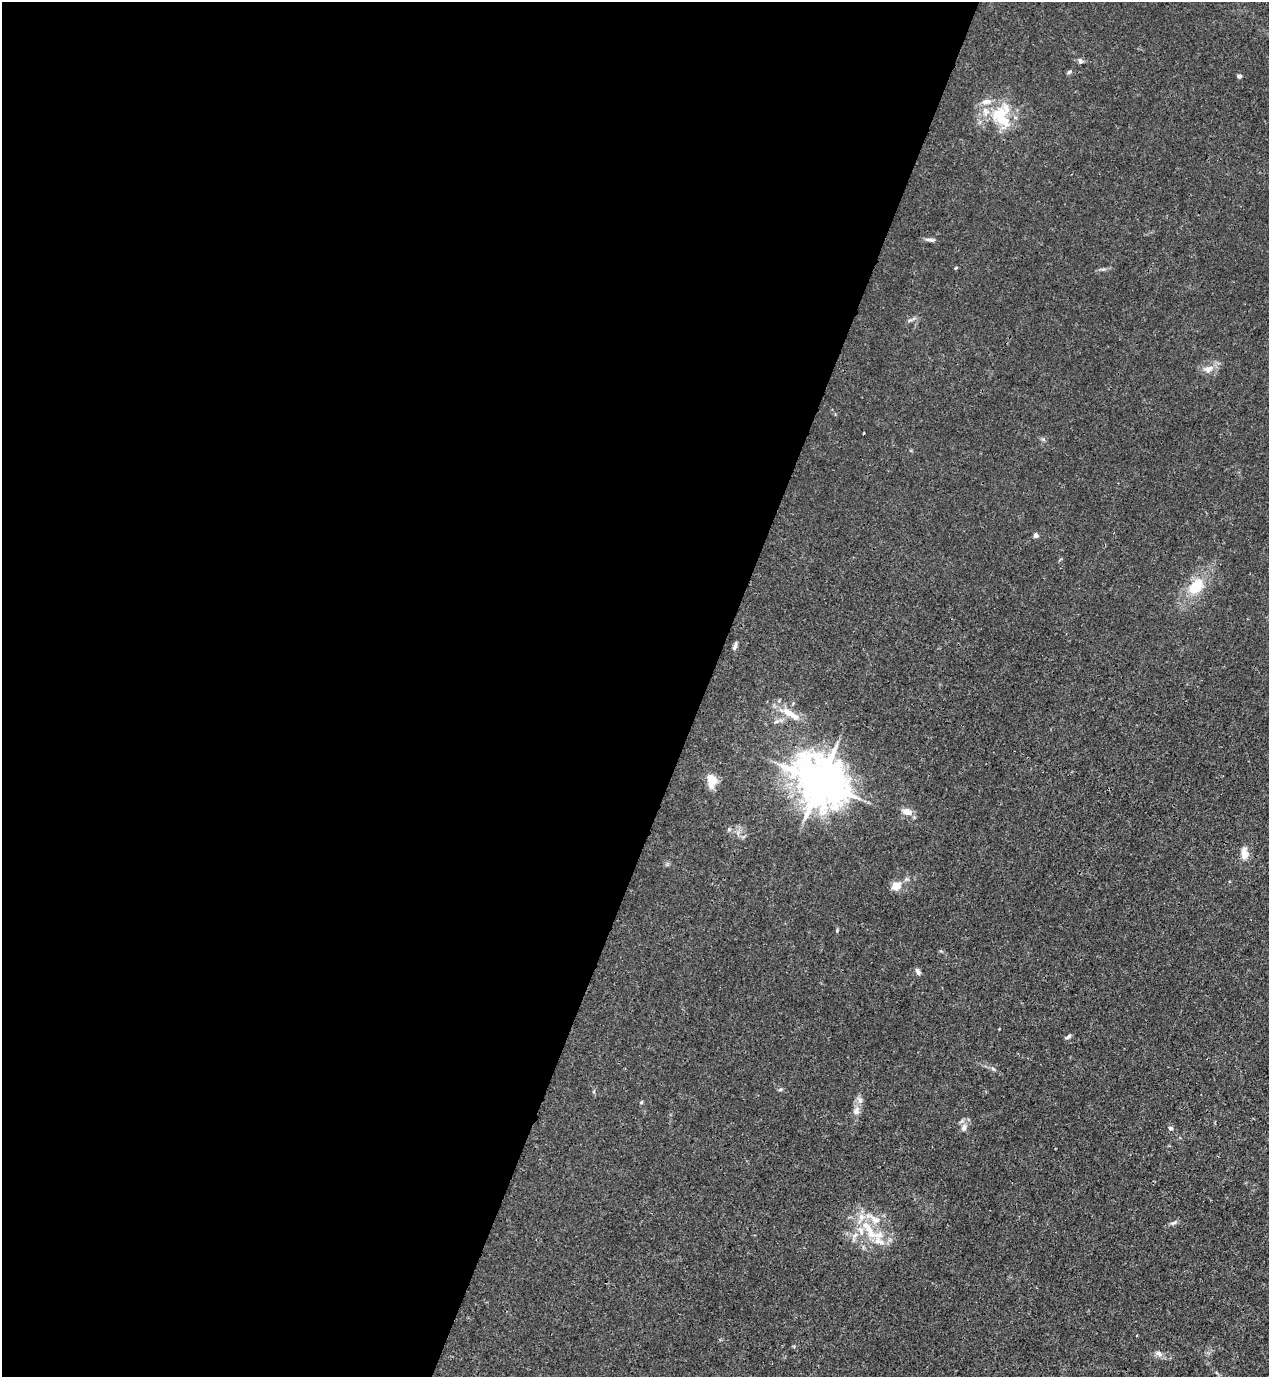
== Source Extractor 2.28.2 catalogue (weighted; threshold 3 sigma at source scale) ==
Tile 5 of 4 x 4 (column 1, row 2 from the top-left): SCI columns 230-1496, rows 2797-4171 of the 5650 x 5590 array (HDU 1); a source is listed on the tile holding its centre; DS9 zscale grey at full resolution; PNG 1271 x 1379 px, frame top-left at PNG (2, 2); no overlay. Shown black and unused: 56% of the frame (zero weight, under 3 of 4 exposures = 7% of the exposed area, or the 3 px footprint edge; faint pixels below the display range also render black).
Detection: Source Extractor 2.28.2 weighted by HDU 2 'WHT'; one run over the whole footprint, this tile lists its part. Background 0.0192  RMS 0.0026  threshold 0.0119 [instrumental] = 3 sigma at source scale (4.5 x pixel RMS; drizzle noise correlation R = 1.50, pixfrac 1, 0.05/0.05 arcsec/px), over >= 5 px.
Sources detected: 36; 1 inside a brighter object's white glare — not listed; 5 inside a brighter listed object's ellipse — not listed separately; the other 30 listed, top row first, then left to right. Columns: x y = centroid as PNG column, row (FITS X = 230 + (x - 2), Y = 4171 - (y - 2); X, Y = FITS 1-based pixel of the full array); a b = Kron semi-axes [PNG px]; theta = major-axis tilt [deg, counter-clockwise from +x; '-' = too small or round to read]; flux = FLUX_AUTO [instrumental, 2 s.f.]
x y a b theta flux
1080 61 7 6 - 0.7
1069 72 6 5 - 0.43
1239 76 5 4 - 0.66
986 102 14 7 4 1.8
1001 113 31 17 44 9.1
930 240 15 4 -7 0.85
1208 369 17 9 16 2.2
864 433 3 2 - 0.22
1036 535 5 5 - 0.93
1196 586 22 14 48 7.5
735 646 11 4 76 0.73
790 714 28 9 -32 4.4
712 781 17 11 -85 3.3
820 782 15 12 -40 1100
907 812 12 8 -11 2.4
1244 854 14 8 -86 2.6
896 886 13 10 22 2.6
837 930 6 3 90 0.3
918 972 9 5 -64 0.76
1068 1037 9 4 38 0.58
993 1069 6 4 -19 0.45
780 1089 7 3 8 0.4
641 1102 5 4 - 0.29
856 1111 12 8 67 1.6
964 1127 9 7 80 1.4
1170 1128 5 5 - 0.68
1173 1223 11 4 16 0.68
871 1231 49 17 -39 11
1137 1335 3 2 - 0.23
1159 1353 10 7 -39 0.99